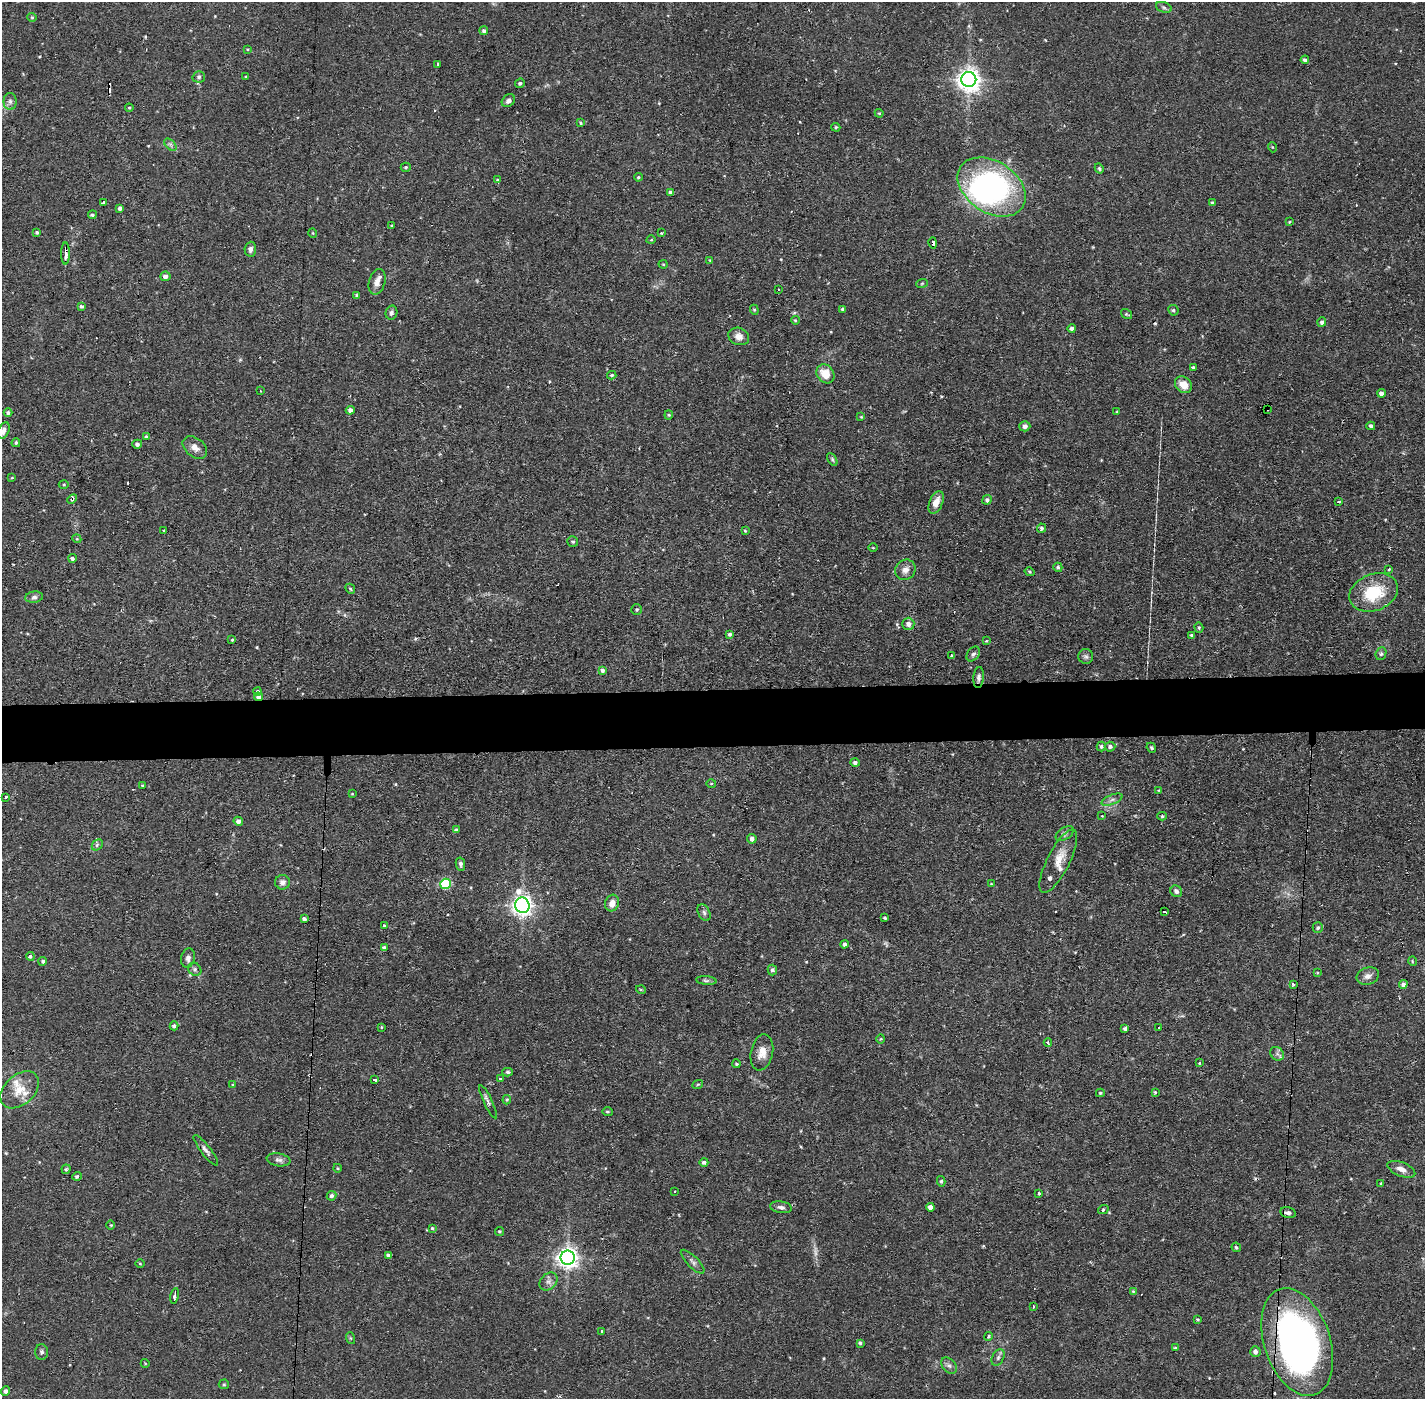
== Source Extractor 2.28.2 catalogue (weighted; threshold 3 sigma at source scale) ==
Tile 5 of 3 x 3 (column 2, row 2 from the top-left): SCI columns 1424-2846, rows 1452-2848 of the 4269 x 4300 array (HDU 1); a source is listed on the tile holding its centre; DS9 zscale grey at full resolution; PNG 1427 x 1401 px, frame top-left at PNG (2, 2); each listed source drawn as its Kron ellipse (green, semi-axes under 4 px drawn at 4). Shown black and unused: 4% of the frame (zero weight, under 2 of 3 exposures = <1% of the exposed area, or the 3 px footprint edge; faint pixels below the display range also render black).
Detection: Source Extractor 2.28.2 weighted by HDU 2 'WHT'; one run over the whole footprint, this tile lists its part. Background 0.0744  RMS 0.0065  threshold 0.0293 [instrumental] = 3 sigma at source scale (4.5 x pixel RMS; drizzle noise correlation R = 1.50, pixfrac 1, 0.05/0.05 arcsec/px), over >= 5 px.
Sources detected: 234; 2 too faint to see at this stretch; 1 inside a brighter object's white glare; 9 cosmic-ray / hot-pixel residue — neither listed nor drawn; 5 inside a brighter listed object's ellipse — not listed separately; the other 217 listed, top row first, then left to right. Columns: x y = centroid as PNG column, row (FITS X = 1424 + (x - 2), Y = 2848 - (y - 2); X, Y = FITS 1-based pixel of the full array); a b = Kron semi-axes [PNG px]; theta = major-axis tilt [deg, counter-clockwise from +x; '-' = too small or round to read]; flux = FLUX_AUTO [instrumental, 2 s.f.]
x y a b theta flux
1164 7 8 5 -20 1.4
32 17 5 4 - 0.83
484 31 4 4 - 1.5
248 49 3 3 - 0.58
1305 60 4 4 - 2.1
437 64 4 3 - 6.7
199 77 6 5 - 1.3
246 77 3 3 - 0.69
969 80 7 7 - 490
520 83 5 4 - 1
10 101 8 6 -90 2.2
508 101 7 5 40 2.3
129 108 4 4 - 0.75
879 113 4 4 - 0.66
580 123 4 3 - 0.84
836 127 5 4 - 0.84
170 145 7 4 -45 1.4
1272 147 5 3 - 0.58
406 167 5 4 - 1
1099 168 5 4 - 1.1
638 177 4 3 - 0.85
498 180 4 3 - 1.2
992 187 37 25 -33 150
671 193 4 4 - 2.2
103 203 3 3 - 1.8
1212 203 4 3 - 1
120 208 4 3 - 1.7
92 215 4 4 - 1.3
1289 222 4 3 - 0.57
392 225 3 3 - 0.61
37 232 4 3 - 1.1
313 233 5 3 - 0.56
661 233 3 3 - 0.72
651 240 5 3 - 0.58
933 243 5 4 - 3
250 249 7 6 - 2.2
66 253 11 3 90 8.7
710 260 4 4 - 0.63
663 264 4 4 - 0.65
165 276 5 5 - 3.1
377 282 13 8 74 4.4
922 283 6 3 20 0.73
778 289 2 2 - 0.58
356 295 3 3 - 0.83
82 306 4 3 - 0.98
843 309 4 3 - 1.8
754 310 5 4 - 0.84
1173 310 5 5 - 1.2
391 313 7 6 - 1.8
1126 314 6 4 -34 0.83
795 320 4 3 - 0.64
1322 322 5 4 - 1.5
1072 328 4 4 - 1.9
739 336 11 8 -19 4.4
1193 367 4 4 - 1.1
825 374 10 8 -53 10
612 375 4 3 - 0.9
1183 385 9 7 -43 8.3
260 391 4 2 - 0.51
1381 393 4 4 - 2.7
1267 409 3 2 - 0.72
350 410 4 4 - 2.1
1117 412 3 3 - 0.62
8 413 4 4 - 1.7
669 415 4 4 - 0.75
861 417 4 4 - 0.63
1025 426 5 5 - 2.7
1371 426 4 4 - 1.7
4 431 9 5 66 2.8
146 437 4 4 - 2
16 443 4 3 - 0.81
137 444 5 4 - 1.9
195 447 14 9 -38 4.8
832 459 7 4 -60 0.98
12 478 4 3 - 0.49
64 484 5 3 - 0.65
72 499 5 4 - 1.5
987 500 5 4 - 1.8
936 502 12 6 67 6.6
1338 502 3 2 - 1.4
1042 528 4 4 - 1.4
164 530 3 2 - 0.52
745 531 4 3 - 0.62
77 539 4 3 - 0.61
573 542 5 5 - 1.2
873 548 4 3 - 0.57
72 558 4 4 - 1.6
1058 567 5 4 - 1.1
1389 569 3 3 - 1.9
905 570 11 9 48 4.3
1030 572 5 3 - 0.8
350 589 5 4 - 0.8
1374 592 25 18 21 28
34 597 9 5 7 1.8
637 609 5 5 - 1.1
908 624 6 6 - 3
1199 627 5 4 - 0.89
730 634 3 3 - 1.1
1192 635 4 3 - 1.1
232 640 4 3 - 0.72
986 641 3 3 - 0.49
973 654 8 5 52 1.6
1381 654 6 5 - 1.3
951 655 3 3 - 1.4
1086 657 7 7 - 1.8
602 670 4 3 - 1.8
979 678 10 5 85 2
258 691 4 4 - 1.2
258 697 5 4 - 2.7
1101 746 5 4 - 1.3
1110 747 5 5 - 1.7
1151 748 5 4 - 0.99
855 763 5 4 - 1.8
711 784 5 3 - 0.59
142 785 3 2 - 0.54
1159 790 4 3 - 0.49
352 794 4 3 - 0.51
5 797 3 3 - 1.5
1112 800 11 5 22 2.4
1102 816 3 3 - 0.51
1162 816 5 4 - 0.92
238 821 4 4 - 2.5
456 830 4 4 - 1.4
1065 833 10 6 32 1.8
752 839 5 4 - 2.4
97 845 6 4 44 1.4
1058 861 35 11 63 11
460 864 6 4 -78 1.6
282 882 7 7 - 3
446 884 5 5 - 46
991 884 3 3 - 0.47
1176 891 6 5 - 2.5
612 903 8 6 71 5.1
522 905 8 7 - 400
1164 911 3 2 - 1.4
704 913 9 5 -63 1.8
885 918 3 3 - 0.88
304 919 4 3 - 2
384 926 4 3 - 1.2
1318 928 5 5 - 1.1
844 944 4 3 - 1.5
385 948 4 3 - 1.8
30 956 4 4 - 1.2
188 958 9 7 77 2.9
43 961 4 4 - 1.2
1412 961 5 3 - 0.59
195 969 7 6 - 1.5
772 970 5 5 - 1.5
1317 973 4 3 - 0.54
1368 976 11 8 18 3.5
706 980 10 4 -5 1.3
1294 984 3 3 - 3.7
1403 984 4 4 - 2
641 990 5 3 - 0.56
174 1026 4 4 - 1.8
381 1027 3 3 - 0.6
1125 1028 4 3 - 1.5
1159 1028 3 2 - 0.88
881 1039 4 3 - 0.52
1048 1043 4 3 - 2.9
762 1052 18 11 79 7.1
1277 1054 7 6 - 1.9
1200 1062 3 3 - 2.3
737 1064 4 4 - 0.85
508 1072 5 4 - 1.3
500 1078 3 3 - 1.9
375 1080 4 3 - 3.4
698 1084 5 3 - 0.58
233 1085 4 3 - 0.64
20 1090 22 14 42 12
1155 1092 4 3 - 0.9
1100 1093 4 3 - 0.77
507 1100 5 4 - 0.79
488 1102 18 4 -65 2.3
607 1112 5 4 - 0.77
206 1150 19 5 -52 2.7
279 1160 12 6 -9 2.4
704 1162 4 4 - 1.6
337 1168 4 3 - 0.54
66 1169 4 4 - 0.8
1401 1169 15 7 -21 4.5
77 1176 5 4 - 1.4
941 1181 5 4 - 1.1
1381 1183 4 3 - 0.79
675 1191 3 2 - 0.72
1039 1194 3 3 - 5.6
332 1196 5 4 - 1.6
781 1207 11 5 -9 2.3
930 1207 4 4 - 3.1
1103 1210 5 3 - 0.86
1288 1213 8 5 -13 2.1
111 1225 4 3 - 0.6
432 1228 4 3 - 0.86
499 1231 4 4 - 0.79
1236 1247 5 4 - 1
388 1255 4 3 - 1.4
568 1258 7 7 - 400
693 1262 16 5 -45 2.4
140 1264 4 3 - 0.66
548 1281 10 8 43 2.8
1133 1291 4 3 - 0.54
174 1296 8 3 80 1.8
1033 1307 3 2 - 1.1
1198 1320 4 4 - 0.74
601 1332 3 3 - 4.7
988 1336 4 3 - 0.84
350 1338 6 4 -70 0.84
1297 1342 56 33 -71 280
860 1343 4 3 - 0.97
1175 1348 3 3 - 0.73
42 1352 7 6 - 1.7
1255 1352 5 5 - 2.3
998 1357 9 5 64 1.7
145 1363 4 3 - 0.48
949 1365 9 6 -47 2.3
224 1384 5 4 - 0.83
6 1391 4 4 - 2
Overlapping masked pixels (flux is a lower limit): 7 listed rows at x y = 933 243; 66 253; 1267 409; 72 499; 979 678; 258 697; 1297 1342
Isophote crosses this tile's border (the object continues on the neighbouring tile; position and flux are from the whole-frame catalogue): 1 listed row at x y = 4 431